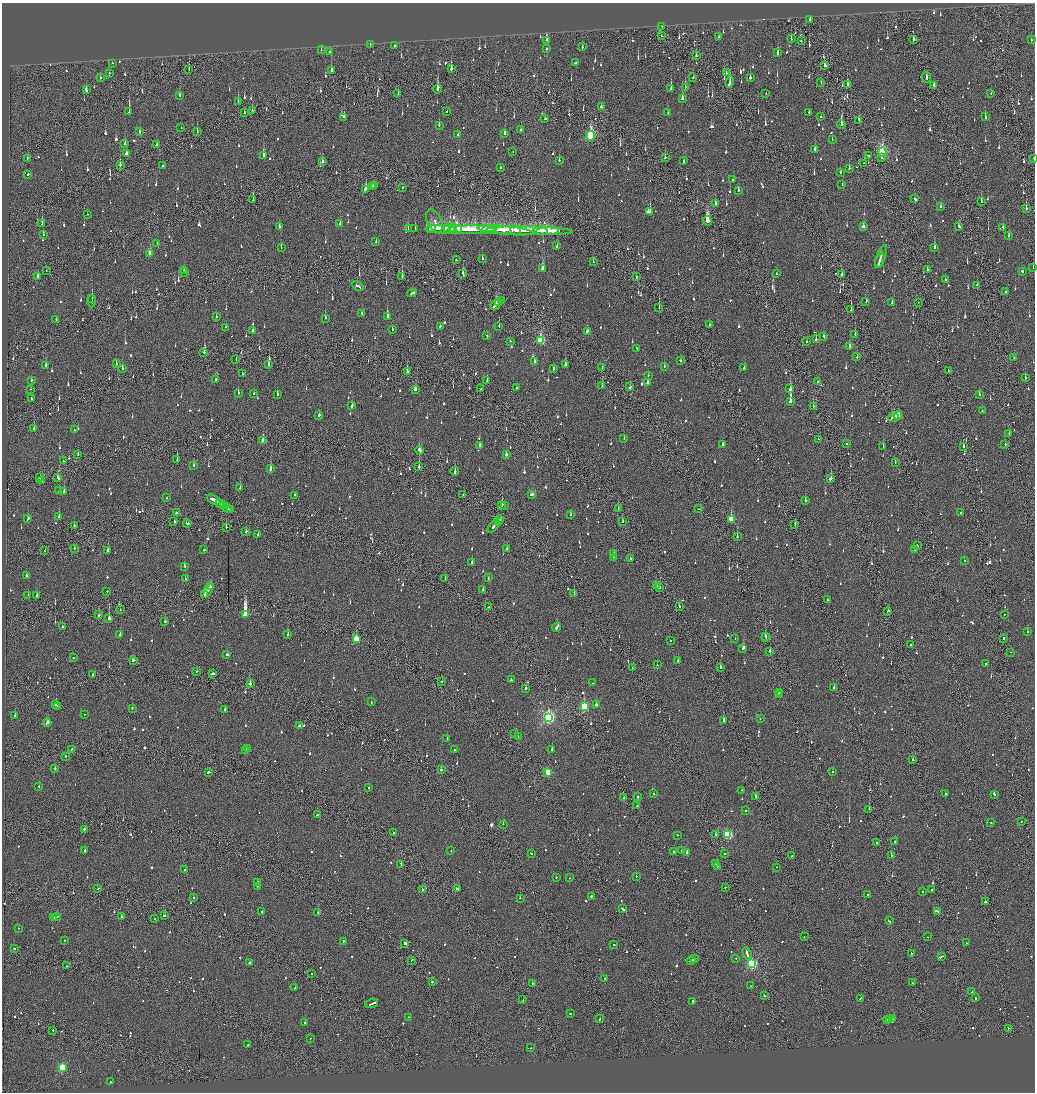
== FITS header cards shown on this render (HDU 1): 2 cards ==
NAXIS1  =                 2065
NAXIS2  =                 2180

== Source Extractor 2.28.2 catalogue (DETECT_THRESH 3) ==
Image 2065 x 2180 px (HDU 1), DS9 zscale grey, zoomed out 1/2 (1 PNG px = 2 x 2 image px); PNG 1037 x 1094 px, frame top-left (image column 1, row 2179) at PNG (2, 3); each listed source drawn as its Kron ellipse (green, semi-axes under 4 px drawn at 4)
Background -0.127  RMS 0.074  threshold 0.221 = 3 sigma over >= 5 px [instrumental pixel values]
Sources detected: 1461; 70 cannot appear on this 1/2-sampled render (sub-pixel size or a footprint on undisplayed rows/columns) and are neither listed nor drawn; of the other 1391, the 500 brightest by FLUX_AUTO listed and drawn (891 fainter detections omitted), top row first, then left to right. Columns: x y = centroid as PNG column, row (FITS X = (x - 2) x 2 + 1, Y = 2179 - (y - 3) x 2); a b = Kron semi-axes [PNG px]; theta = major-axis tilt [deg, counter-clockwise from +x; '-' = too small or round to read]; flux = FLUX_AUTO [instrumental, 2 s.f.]
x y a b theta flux
810 19 2 2 - 61
662 26 2 1 - 66
661 36 2 1 - 55
719 37 2 2 - 55
791 39 2 2 - 89
913 39 3 1 - 300
546 40 4 2 - 180
1031 40 2 2 - 72
801 41 2 2 - 60
370 45 2 2 - 73
394 46 2 2 - 100
582 47 2 2 - 64
546 49 2 2 - 87
321 50 2 2 - 77
329 52 2 2 - 300
778 53 4 2 - 140
696 56 3 2 - 130
576 62 4 2 - 200
112 63 2 2 - 150
825 66 2 2 - 160
189 69 3 1 - 60
451 69 4 2 - 400
331 70 3 2 - 280
109 73 2 2 - 150
726 73 2 2 - 69
100 77 2 2 - 55
926 77 5 1 - 170
693 78 2 2 - 110
750 78 3 2 - 54
730 82 5 2 - 210
821 82 2 1 - 57
847 84 3 2 - 150
934 85 3 2 - 78
685 87 3 2 - 59
437 89 4 1 - 1800
671 89 4 2 - 180
86 90 3 2 - 110
991 93 2 2 - 74
398 94 2 1 - 72
766 94 2 2 - 65
179 96 3 2 - 86
682 98 3 2 - 72
238 102 3 2 - 120
601 107 2 2 - 110
252 110 2 2 - 56
129 112 3 2 - 600
244 112 2 1 - 130
447 112 2 2 - 55
809 112 2 2 - 60
668 113 2 2 - 70
344 117 2 2 - 120
821 117 2 2 - 92
985 117 3 2 - 91
545 119 2 2 - 55
859 120 4 2 - 460
841 124 4 2 - 380
439 125 3 2 - 60
181 128 2 2 - 60
521 130 2 2 - 94
140 131 3 2 - 71
197 132 2 1 - 210
505 134 2 2 - 490
458 135 2 2 - 82
591 136 5 3 - 1100
832 139 3 1 - 56
125 143 4 2 - 72
157 145 3 1 - 120
815 149 3 2 - 66
513 151 2 1 - 54
882 152 4 3 - 1600
126 154 3 2 - 190
868 155 2 2 - 91
263 156 4 2 - 260
665 157 2 1 - 320
882 157 2 2 - 68
27 158 2 2 - 59
1034 158 2 1 - 110
559 160 2 2 - 79
683 161 3 2 - 98
323 162 2 2 - 220
864 163 2 2 - 110
120 165 3 2 - 110
163 165 2 2 - 90
500 167 2 2 - 54
849 168 2 2 - 160
840 172 2 2 - 64
28 174 2 2 - 78
733 180 3 2 - 67
842 184 2 2 - 84
375 186 3 2 - 76
372 187 2 2 - 250
402 187 2 1 - 72
365 189 3 2 - 250
738 190 2 2 - 150
915 199 4 2 - 140
253 200 2 1 - 140
981 201 3 2 - 81
715 203 2 2 - 61
940 207 3 2 - 64
1026 209 3 2 - 120
650 211 3 3 - 310
87 214 2 2 - 72
434 221 12 7 -65 170
707 221 4 3 - 1100
42 224 2 2 - 67
340 224 2 2 - 98
959 226 3 2 - 57
279 227 3 2 - 70
863 227 3 2 - 69
1003 227 3 2 - 53
408 229 2 1 - 120
415 229 2 2 - 91
431 229 5 2 - 240
441 229 16 2 -2 590
450 229 6 4 25 670
456 229 6 2 17 810
472 230 24 3 0 1000
488 230 6 2 0 320
505 230 28 3 -5 1100
515 230 6 3 -40 220
529 231 43 3 -1 1200
541 231 7 3 -10 350
547 231 11 4 3 610
43 235 3 2 - 90
1009 236 3 2 - 91
376 242 2 2 - 72
157 243 2 2 - 72
557 246 3 2 - 90
935 247 3 2 - 55
281 248 2 1 - 110
150 253 3 2 - 170
881 257 12 2 68 330
482 259 2 2 - 110
456 260 2 1 - 55
880 260 7 1 73 250
593 262 3 1 - 54
543 268 4 3 - 180
1033 268 2 1 - 110
927 269 2 2 - 56
46 270 2 2 - 54
184 270 2 2 - 59
1022 271 3 2 - 84
185 272 2 2 - 76
463 274 4 2 - 180
776 274 2 2 - 66
841 275 3 2 - 170
38 276 3 2 - 140
402 277 2 1 - 130
636 277 3 2 - 55
945 280 2 2 - 140
977 285 2 2 - 78
358 286 6 2 -32 300
1006 292 2 2 - 71
412 293 5 2 - 160
92 298 2 2 - 180
501 300 3 2 - 66
92 301 6 1 90 77
866 301 3 2 - 71
918 302 2 1 - 77
498 303 3 2 - 130
892 303 2 2 - 79
495 305 5 2 - 220
659 308 3 1 - 79
851 309 3 1 - 99
362 313 2 2 - 77
216 316 2 2 - 57
387 317 3 2 - 390
325 318 2 2 - 110
56 320 2 2 - 64
709 324 2 1 - 79
440 326 2 2 - 250
499 326 2 1 - 55
225 327 3 2 - 64
392 329 2 2 - 62
252 331 3 2 - 130
587 331 3 2 - 150
855 334 3 2 - 110
487 336 2 2 - 91
824 336 2 2 - 82
816 339 2 2 - 440
541 340 4 3 - 730
510 341 2 2 - 74
807 341 2 2 - 86
849 346 3 2 - 220
636 348 2 2 - 59
204 352 2 2 - 96
857 357 2 2 - 76
1014 358 3 2 - 180
236 360 3 1 - 76
680 360 2 2 - 71
534 361 2 2 - 310
116 363 3 2 - 73
269 364 2 2 - 480
46 365 2 2 - 190
565 365 3 2 - 310
664 366 2 2 - 58
602 367 2 2 - 70
122 368 3 2 - 120
744 368 2 2 - 55
554 369 3 2 - 63
948 370 2 1 - 89
407 371 3 2 - 190
242 374 2 1 - 85
648 375 2 2 - 79
1025 378 2 2 - 100
216 379 3 2 - 460
31 381 2 2 - 80
487 381 3 2 - 110
648 382 3 2 - 87
817 382 2 1 - 53
602 386 2 1 - 54
630 387 3 2 - 70
481 388 2 1 - 56
516 388 2 2 - 220
31 389 2 2 - 140
415 389 3 2 - 120
790 389 3 2 - 300
238 393 2 2 - 310
254 393 2 2 - 55
277 394 3 2 - 73
979 394 2 2 - 67
31 398 4 2 - 89
790 401 3 2 - 1500
352 406 3 2 - 72
813 406 3 2 - 66
982 411 2 2 - 57
319 415 2 2 - 98
898 415 4 3 - 270
893 417 5 2 - 220
34 428 2 2 - 54
74 430 2 2 - 66
1009 433 2 1 - 53
624 439 2 2 - 64
818 439 2 1 - 62
263 441 3 2 - 170
847 444 2 2 - 62
1005 444 2 2 - 310
479 445 2 2 - 170
723 445 3 2 - 160
963 446 3 2 - 170
883 447 2 2 - 160
420 450 4 2 - 210
78 454 2 2 - 65
506 454 3 2 - 66
177 459 2 1 - 110
63 461 2 2 - 53
895 463 2 2 - 56
193 465 2 2 - 260
419 467 2 2 - 430
271 469 4 2 - 390
455 471 4 2 - 150
40 478 2 1 - 96
58 478 3 2 - 85
831 478 3 2 - 210
42 481 2 1 - 110
240 488 2 2 - 110
59 491 2 2 - 130
64 492 3 2 - 160
532 494 3 2 - 85
295 495 2 2 - 83
463 495 2 1 - 120
166 498 2 2 - 53
213 500 7 2 -30 620
805 500 2 2 - 960
220 504 5 2 - 270
502 505 3 2 - 290
504 505 2 2 - 80
224 506 3 2 - 190
227 508 5 2 - 350
618 509 2 1 - 59
698 509 2 1 - 170
230 510 2 1 - 92
176 512 2 2 - 69
961 512 2 2 - 110
571 514 2 2 - 59
59 516 2 2 - 100
28 519 3 2 - 140
731 519 3 3 - 540
500 520 3 1 - 120
174 521 2 2 - 87
498 521 4 2 - 130
623 521 3 2 - 83
187 523 4 2 - 160
74 525 2 2 - 160
795 525 3 2 - 67
493 526 8 2 48 200
226 527 2 2 - 110
246 531 2 2 - 110
258 535 2 2 - 110
737 537 2 2 - 170
918 546 3 2 - 120
74 548 2 2 - 89
507 549 2 2 - 85
204 550 2 2 - 58
914 550 2 1 - 65
45 551 2 2 - 55
108 551 2 2 - 130
614 554 2 2 - 56
613 557 2 2 - 84
630 558 2 2 - 71
964 561 2 2 - 63
472 562 2 2 - 64
184 566 2 2 - 75
26 575 2 2 - 320
488 578 2 2 - 60
185 579 2 2 - 97
445 579 2 2 - 170
211 586 4 2 - 130
656 586 3 2 - 94
660 588 3 2 - 150
483 590 3 2 - 73
207 591 8 2 53 350
107 592 2 1 - 100
574 594 2 1 - 53
28 595 2 2 - 65
37 595 2 2 - 57
204 595 2 1 - 89
827 600 2 2 - 90
679 606 2 2 - 66
489 607 2 1 - 56
120 610 2 1 - 65
888 611 2 2 - 350
245 614 4 2 - 16000
1004 614 2 2 - 91
99 615 3 2 - 94
109 618 2 2 - 680
165 621 2 2 - 220
62 627 2 2 - 110
557 627 4 2 - 190
1027 632 2 2 - 110
120 635 2 2 - 290
288 635 2 2 - 160
765 636 2 1 - 190
735 638 2 2 - 61
766 638 2 1 - 70
1003 638 2 2 - 150
356 639 3 3 - 450
670 641 2 1 - 53
911 644 2 2 - 57
743 649 3 2 - 440
770 651 2 2 - 280
1011 652 2 1 - 83
227 655 3 2 - 110
73 658 2 2 - 87
133 660 3 2 - 120
678 661 2 2 - 93
986 663 2 2 - 64
657 665 2 2 - 200
632 668 2 1 - 54
720 668 2 2 - 190
197 671 2 1 - 70
213 673 3 2 - 360
93 674 2 1 - 100
511 680 2 2 - 110
442 681 2 1 - 120
592 683 2 2 - 59
250 684 2 2 - 260
834 687 2 2 - 140
526 688 2 2 - 140
780 693 3 2 - 390
778 695 3 1 - 390
371 702 2 2 - 76
56 704 2 2 - 130
596 705 2 2 - 150
58 706 2 2 - 68
584 706 3 3 - 1200
132 708 2 2 - 53
225 710 2 2 - 87
84 714 2 2 - 58
15 716 2 2 - 120
548 717 4 4 - 2800
760 719 2 2 - 71
723 720 2 2 - 450
47 723 4 2 - 140
299 726 2 2 - 120
515 734 2 1 - 130
518 736 2 1 - 150
447 739 2 2 - 76
72 749 2 1 - 76
248 749 2 2 - 150
552 749 2 2 - 74
454 750 3 2 - 100
246 751 2 2 - 77
65 756 2 1 - 160
912 760 2 2 - 68
55 769 2 2 - 72
441 770 2 2 - 75
209 772 3 2 - 250
548 772 3 3 - 560
833 772 2 2 - 240
39 786 2 2 - 63
368 788 2 2 - 88
742 790 2 2 - 71
945 793 2 2 - 77
654 794 2 2 - 170
994 794 2 2 - 240
755 796 4 2 - 120
638 797 3 1 - 79
624 798 2 2 - 220
637 806 2 2 - 68
869 809 2 1 - 330
746 810 2 2 - 54
317 815 2 1 - 56
1021 821 2 1 - 98
991 823 2 2 - 59
503 824 2 2 - 58
84 829 2 2 - 89
393 833 2 2 - 73
715 834 3 1 - 59
677 835 2 2 - 60
727 835 3 3 - 1200
895 841 2 2 - 110
876 842 2 2 - 340
85 850 2 2 - 76
451 850 2 2 - 110
681 851 2 2 - 66
673 852 2 2 - 59
687 852 3 2 - 440
531 854 2 2 - 67
724 854 2 2 - 65
891 855 2 2 - 91
792 856 2 2 - 89
716 863 2 2 - 86
401 864 2 1 - 290
717 866 2 2 - 87
777 867 2 2 - 58
185 870 2 2 - 75
636 876 2 2 - 170
556 877 2 2 - 74
569 878 2 2 - 62
257 883 2 2 - 140
257 886 2 2 - 56
725 887 2 2 - 81
98 889 3 2 - 81
457 889 3 2 - 170
932 889 2 2 - 74
423 890 3 2 - 110
923 891 2 2 - 130
868 894 2 2 - 78
591 896 3 2 - 150
194 898 2 2 - 57
520 898 2 2 - 72
985 902 2 2 - 90
622 909 4 2 - 160
262 911 2 2 - 110
938 911 3 2 - 330
318 912 2 1 - 140
164 915 3 2 - 140
57 917 4 1 - 120
121 917 2 2 - 420
54 918 3 2 - 83
154 919 2 2 - 78
889 921 3 2 - 79
18 928 2 2 - 61
804 937 2 2 - 66
927 937 2 1 - 72
64 940 2 2 - 56
343 941 2 2 - 70
405 943 3 2 - 190
966 943 2 2 - 53
614 944 2 2 - 92
14 948 2 2 - 120
747 953 6 2 -69 280
911 953 2 1 - 170
941 957 4 2 - 130
736 958 2 2 - 63
695 959 2 2 - 93
412 960 3 1 - 100
691 961 4 2 - 250
249 962 2 2 - 66
752 964 3 3 - 1600
66 966 2 2 - 72
312 973 2 2 - 75
605 978 2 2 - 93
432 982 2 2 - 82
532 983 2 2 - 140
912 983 2 1 - 58
750 986 2 1 - 55
295 987 2 2 - 55
972 991 3 2 - 89
765 996 2 2 - 88
860 998 2 2 - 57
975 998 2 2 - 130
523 999 3 1 - 100
692 1001 2 2 - 230
372 1004 7 2 21 260
570 1014 2 2 - 110
408 1017 2 2 - 95
599 1019 3 2 - 86
892 1019 3 1 - 140
887 1020 3 2 - 150
890 1020 2 1 - 82
305 1023 2 2 - 380
1008 1028 2 2 - 56
53 1030 2 1 - 69
310 1038 2 1 - 57
248 1045 2 2 - 75
531 1048 2 2 - 54
62 1067 3 3 - 790
110 1082 2 2 - 88
At the frame edge (FLAGS 8, measured only in part): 1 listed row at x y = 1034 158
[891 fainter detections neither listed nor drawn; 70 sub-pixel or undisplayed-footprint detections neither listed nor drawn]